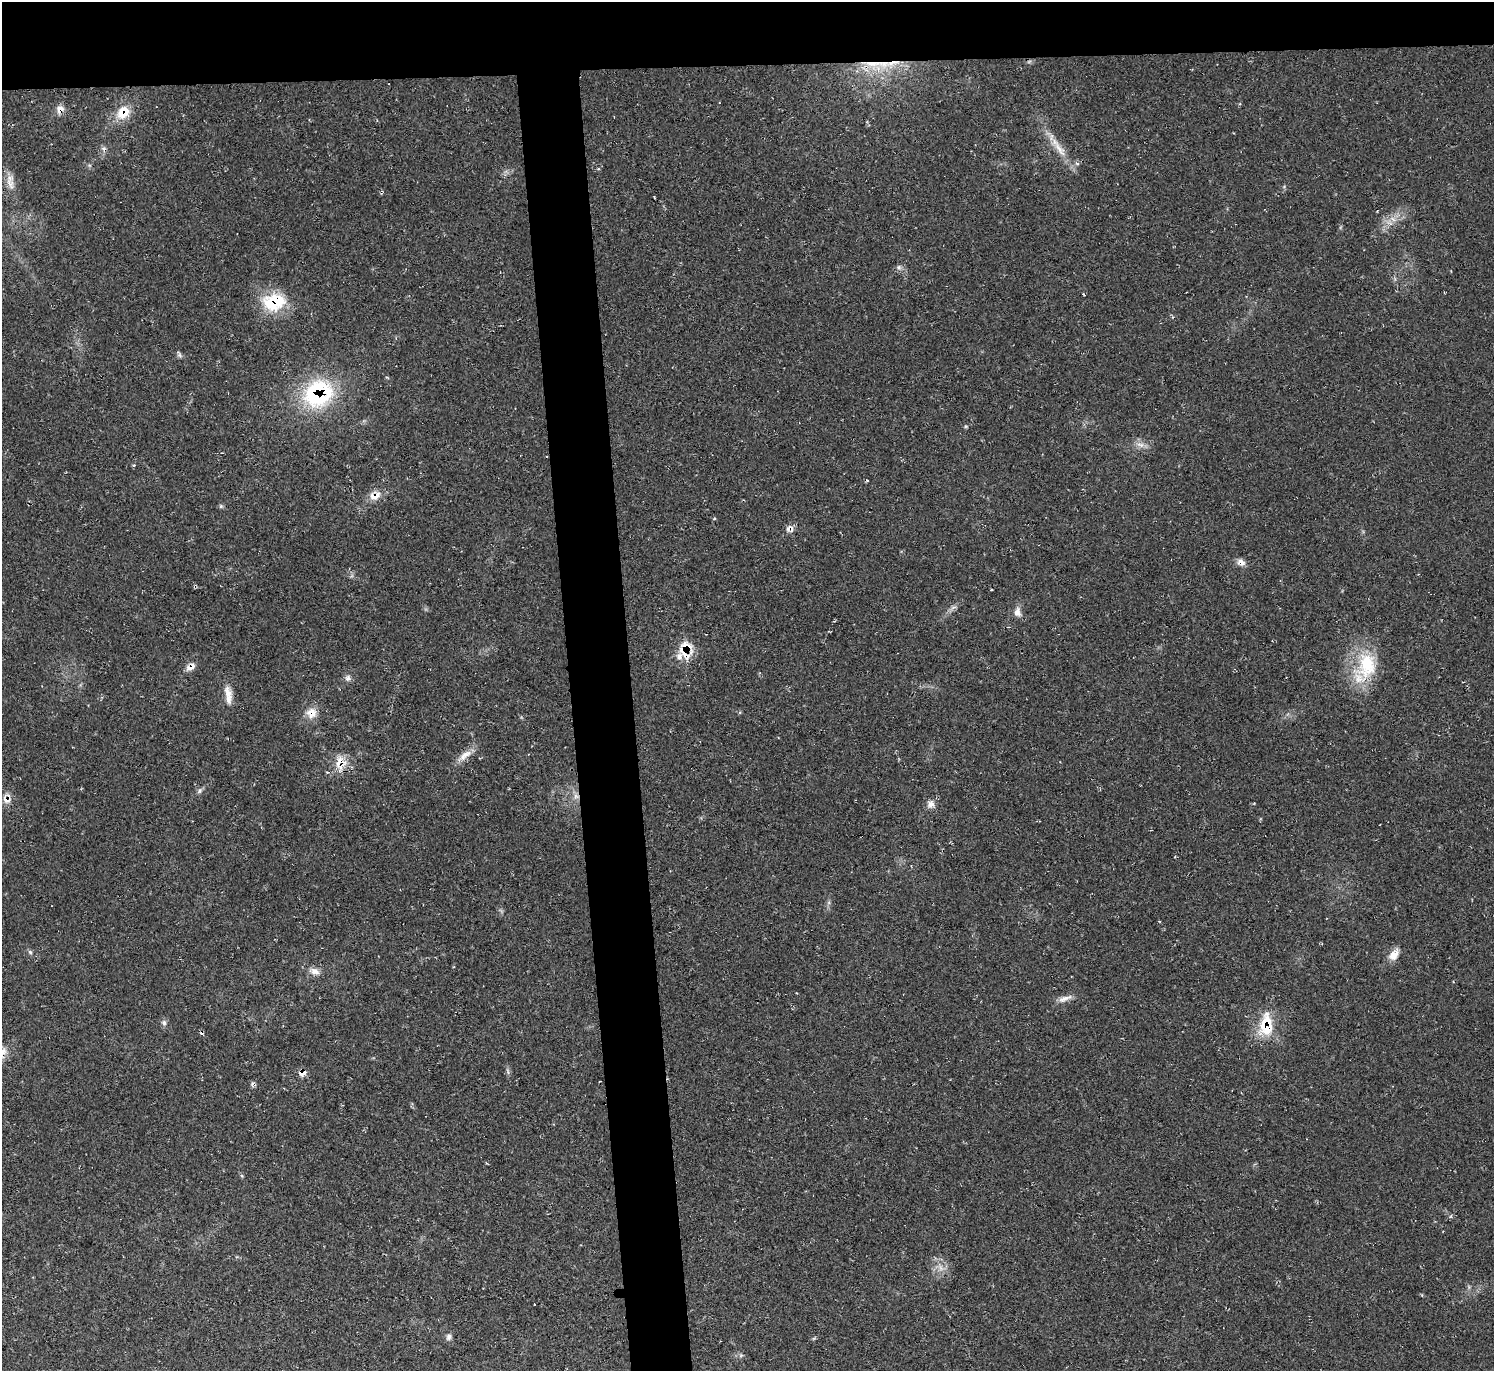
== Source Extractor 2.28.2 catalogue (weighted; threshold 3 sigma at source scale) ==
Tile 2 of 3 x 3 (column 2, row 1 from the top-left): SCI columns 1504-2995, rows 2968-4336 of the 4488 x 4464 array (HDU 1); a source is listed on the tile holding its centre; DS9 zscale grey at full resolution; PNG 1496 x 1373 px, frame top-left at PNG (2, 2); no overlay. Shown black and unused: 9% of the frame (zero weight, under 2 of 3 exposures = <1% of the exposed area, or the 3 px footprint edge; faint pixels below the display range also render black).
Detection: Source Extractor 2.28.2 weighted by HDU 2 'WHT'; one run over the whole footprint, this tile lists its part. Background 0.0239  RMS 0.0062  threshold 0.0278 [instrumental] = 3 sigma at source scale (4.5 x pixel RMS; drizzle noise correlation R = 1.50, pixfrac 1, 0.05/0.05 arcsec/px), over >= 5 px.
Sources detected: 47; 4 cosmic-ray / hot-pixel residue — not listed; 2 inside a brighter listed object's ellipse — not listed separately; the other 41 listed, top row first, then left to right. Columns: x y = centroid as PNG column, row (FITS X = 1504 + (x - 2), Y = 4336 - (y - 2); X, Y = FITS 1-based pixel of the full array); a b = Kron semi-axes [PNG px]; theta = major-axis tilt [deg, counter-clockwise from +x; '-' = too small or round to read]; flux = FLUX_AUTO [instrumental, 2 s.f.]
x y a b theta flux
873 63 34 7 0 15
60 109 12 10 50 3.9
123 112 19 15 50 12
1060 149 30 8 -55 10
1077 163 6 4 -1 1.1
10 184 20 9 -66 6.1
1393 219 8 4 -53 1.9
899 267 7 7 - 1.8
274 302 31 22 9 28
180 355 7 4 -88 1.2
318 393 38 32 36 61
1140 445 12 6 -17 3.3
375 496 16 10 17 6.5
221 506 6 5 - 1
714 519 4 4 - 1.1
790 528 10 9 - 3
1241 562 12 8 -30 3.4
953 607 10 3 21 1.4
1017 612 13 9 -90 3.7
685 647 18 13 29 12
1367 665 39 27 80 35
191 667 14 8 41 4.1
348 678 9 7 89 2.2
228 694 20 10 -77 6.7
311 713 14 13 - 7.3
465 755 21 9 35 6.2
339 762 23 8 72 7.5
200 791 8 5 70 1.4
576 796 8 6 -45 2.4
6 800 12 7 -36 3.7
931 804 11 9 42 3.5
30 952 6 5 - 1.1
1394 955 16 10 38 6
314 971 14 8 -16 4.3
1065 998 21 6 18 4.3
164 1023 8 6 -70 1.8
1266 1025 32 18 84 22
302 1073 11 7 15 3.5
252 1083 7 3 45 0.92
941 1268 8 5 -89 2.1
449 1337 8 7 - 2.1
Overlapping masked pixels (flux is a lower limit): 15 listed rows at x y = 873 63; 60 109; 123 112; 274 302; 318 393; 375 496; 790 528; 685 647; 191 667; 311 713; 339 762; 576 796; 6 800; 1266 1025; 302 1073